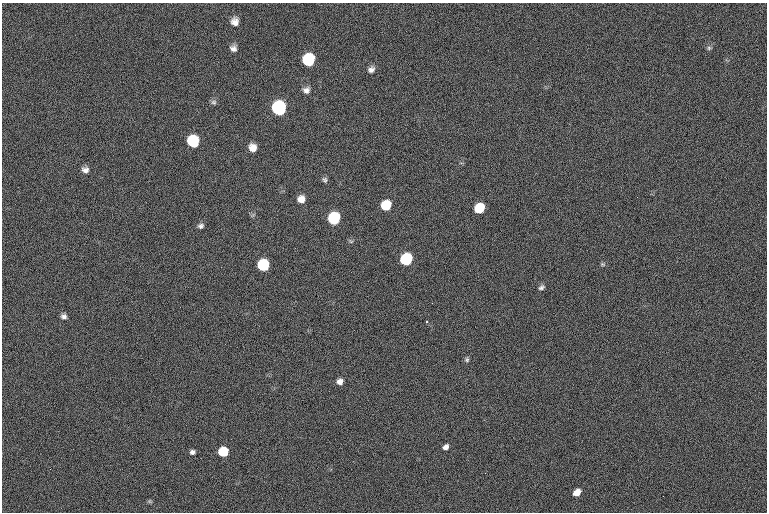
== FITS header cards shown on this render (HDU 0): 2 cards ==
NAXIS1  =                 765  / length of data axis 1
NAXIS2  =                 510  / length of data axis 2

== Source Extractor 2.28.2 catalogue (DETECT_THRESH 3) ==
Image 765 x 510 px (HDU 0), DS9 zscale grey, 1 PNG px = 1 image px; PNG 769 x 514 px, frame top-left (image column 1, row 510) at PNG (2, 3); no overlay
Background 34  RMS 13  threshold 39.9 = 3 sigma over >= 5 px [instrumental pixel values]
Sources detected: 31; all 31 listed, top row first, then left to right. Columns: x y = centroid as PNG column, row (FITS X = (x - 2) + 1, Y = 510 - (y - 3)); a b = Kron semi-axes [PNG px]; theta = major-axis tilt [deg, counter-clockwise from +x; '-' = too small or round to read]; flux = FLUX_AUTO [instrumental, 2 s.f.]
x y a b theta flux
235 22 10 9 - 6700
233 48 9 8 - 4200
709 48 6 5 - 1700
309 60 9 8 - 57000
371 69 9 7 41 3800
306 90 9 8 - 4200
214 102 8 7 - 2300
279 108 9 8 - 160000
193 141 9 8 - 57000
253 148 8 8 - 8300
85 170 9 7 -6 4000
325 180 7 6 - 2000
301 199 7 7 - 7300
386 205 8 7 - 26000
479 208 8 7 - 28000
334 218 8 8 - 84000
201 226 8 6 12 2800
406 259 8 7 - 80000
602 264 7 5 -2 1400
263 265 8 8 - 76000
541 287 8 6 33 2500
64 316 7 6 - 3000
426 322 3 2 - 680
467 360 6 6 - 1800
340 382 6 6 - 4800
446 447 7 5 37 4000
192 452 6 6 - 2700
223 452 7 6 - 46000
577 492 7 5 41 9000
663 496 2 2 - 3400
149 501 6 5 - 1200